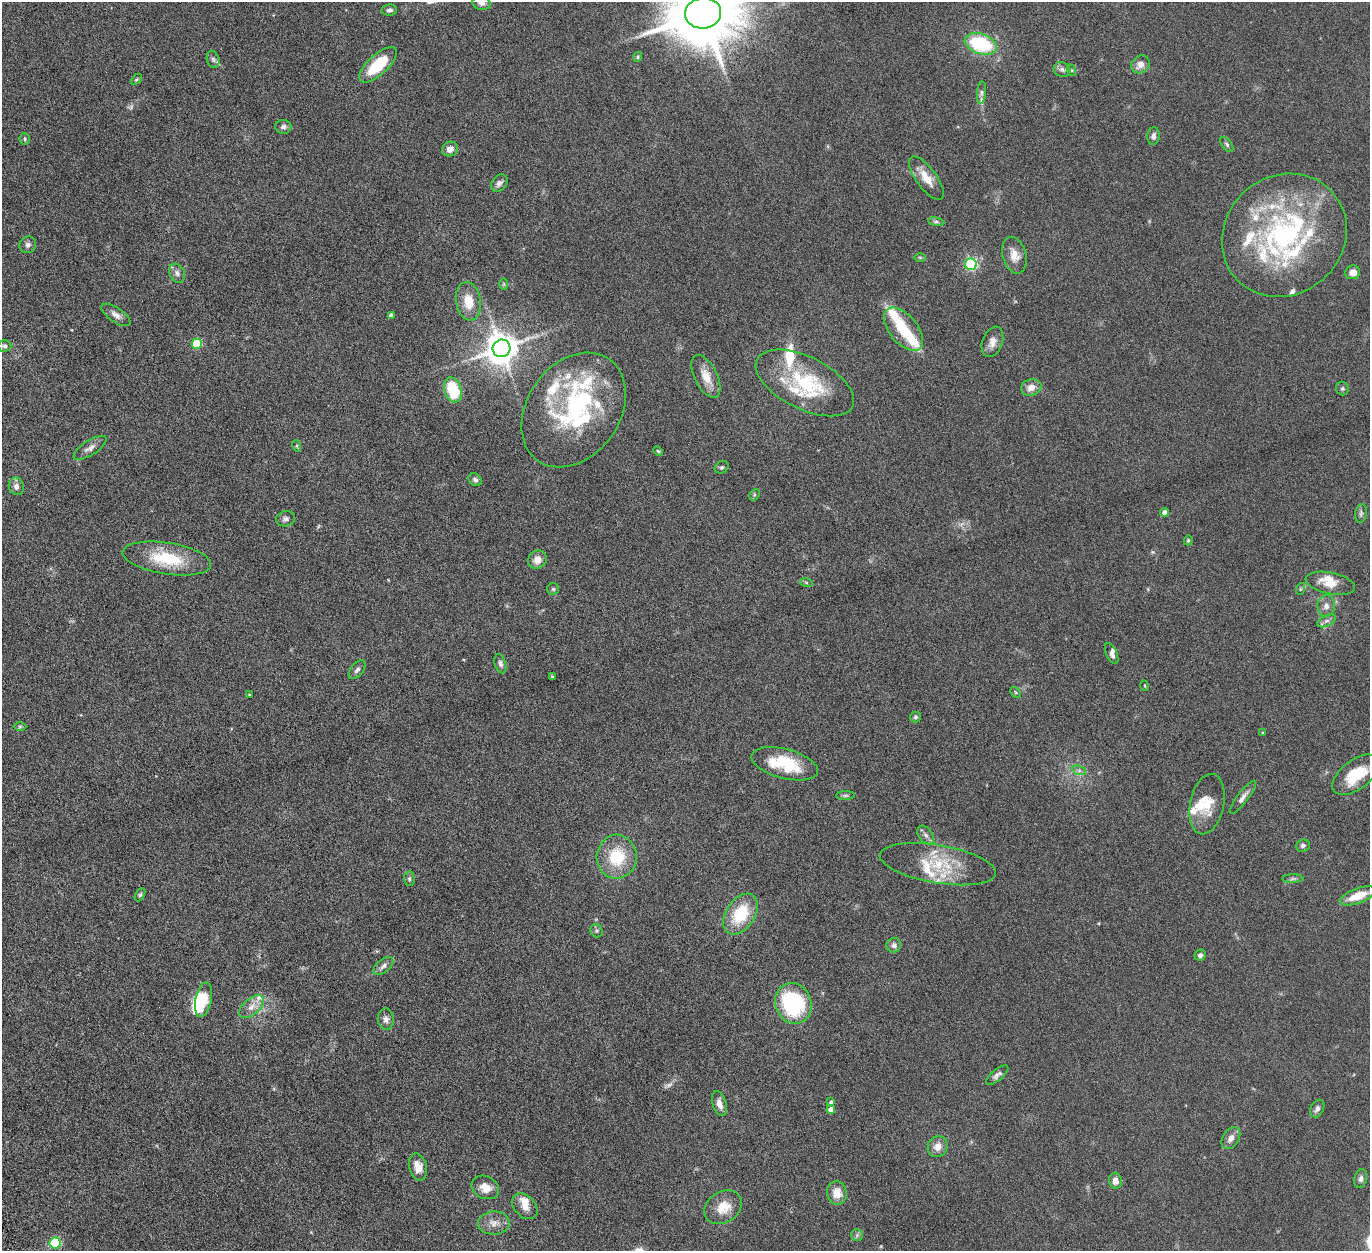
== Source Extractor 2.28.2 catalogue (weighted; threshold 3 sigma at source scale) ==
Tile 7 of 4 x 4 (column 3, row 2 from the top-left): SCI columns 2747-4114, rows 2786-4034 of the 5500 x 5446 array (HDU 1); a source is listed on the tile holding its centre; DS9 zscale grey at full resolution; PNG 1372 x 1253 px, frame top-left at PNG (2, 2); each listed source drawn as its Kron ellipse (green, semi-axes under 4 px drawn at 4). Shown black and unused: <1% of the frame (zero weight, under 6 of 12 exposures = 1% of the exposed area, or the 3 px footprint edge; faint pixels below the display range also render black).
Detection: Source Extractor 2.28.2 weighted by HDU 2 'WHT'; one run over the whole footprint, this tile lists its part. Background 0.0511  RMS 0.0054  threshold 0.022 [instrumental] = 3 sigma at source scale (4.09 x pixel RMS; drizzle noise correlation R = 1.36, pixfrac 0.8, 0.05/0.05 arcsec/px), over >= 5 px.
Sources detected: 145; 2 too faint to see at this stretch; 2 inside a brighter object's white glare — neither listed nor drawn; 30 inside a brighter listed object's ellipse — not listed separately; the other 111 listed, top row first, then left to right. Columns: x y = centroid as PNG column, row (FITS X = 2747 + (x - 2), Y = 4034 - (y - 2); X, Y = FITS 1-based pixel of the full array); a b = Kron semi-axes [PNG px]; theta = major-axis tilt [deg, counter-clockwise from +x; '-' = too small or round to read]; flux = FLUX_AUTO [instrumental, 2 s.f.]
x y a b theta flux
481 3 9 7 -9 2
389 10 8 5 5 1.4
703 13 18 15 6 4800
981 44 16 10 -18 34
638 57 5 4 - 0.71
213 59 8 6 -73 1.4
1140 64 10 8 39 3.8
378 65 23 10 43 18
1062 69 9 7 -23 1.8
1071 70 6 4 -71 0.61
136 79 6 4 44 0.64
981 93 11 4 86 1.5
283 127 8 7 - 1.8
1153 136 9 6 83 1.7
25 139 6 5 - 0.73
1227 144 8 5 -53 1
450 149 8 7 - 2.9
926 178 26 10 -54 7.2
499 183 9 7 48 1.7
936 222 8 4 -8 0.92
1284 235 65 59 41 99
28 245 8 8 - 1.6
1014 255 19 11 -75 5.3
920 257 6 4 -1 0.65
971 264 6 5 - 60
1353 272 7 7 - 3.7
177 273 10 7 -62 2
504 284 6 4 90 0.56
468 301 19 12 -81 8.5
116 315 17 7 -35 2.7
391 316 4 4 - 1.8
903 329 26 14 -50 15
992 342 16 10 70 3.7
197 344 5 5 - 25
4 346 7 5 0 1.1
502 348 9 8 - 890
706 376 23 11 -64 7
805 383 53 26 -26 36
1031 387 10 8 16 4.3
1342 389 7 6 - 0.86
453 390 13 8 -72 21
574 410 62 46 55 65
297 446 6 3 -72 0.55
90 448 19 7 32 2.9
658 451 5 3 - 0.52
722 467 7 5 29 0.92
475 480 7 5 -40 1.2
16 486 9 7 -71 2.3
754 495 6 4 46 0.62
1165 512 4 4 - 2.4
1361 513 9 5 81 1.1
285 519 9 7 10 1.6
1188 540 5 4 - 0.57
167 558 44 16 -9 22
537 560 10 8 42 3.7
806 582 6 4 -19 0.57
1330 583 25 10 -12 7.2
553 589 6 6 - 0.73
1300 589 6 4 71 0.62
1326 606 10 9 - 2.7
1326 621 10 5 26 1.5
1112 654 11 5 -65 1.9
500 664 10 5 -74 1.4
357 670 11 6 50 1.5
552 677 4 3 - 0.54
1145 686 5 3 - 0.46
1016 692 6 4 -46 0.57
249 695 3 3 - 0.4
915 717 5 5 - 0.83
20 726 6 4 1 0.72
1263 733 4 3 - 0.51
785 764 34 14 -15 21
1079 770 7 4 -19 1.1
1356 775 27 14 37 16
845 795 9 4 1 1
1243 797 20 5 53 2.5
1207 804 31 17 78 10
926 835 10 6 -53 1.8
1303 845 7 6 - 1.1
617 857 22 20 88 19
938 864 59 19 -9 24
409 879 7 5 -88 0.88
1293 879 10 4 0 0.98
140 895 7 4 62 0.89
1358 896 19 7 20 10
741 914 22 14 56 20
596 931 7 6 - 0.81
894 945 7 7 - 1.7
1200 955 6 5 - 1.5
383 966 12 6 40 2.2
203 1000 17 8 79 8.7
793 1003 21 18 -67 51
251 1007 15 8 41 3.7
386 1019 10 8 -84 2.3
997 1075 14 5 40 1.7
831 1102 4 3 - 0.94
719 1104 13 6 -74 3.6
1317 1109 9 6 62 1.6
831 1110 4 4 - 3.5
1231 1138 12 8 57 2.8
938 1147 11 9 57 4.1
418 1167 14 8 -76 5.1
1361 1179 9 6 78 1.6
1115 1181 8 6 -81 3.1
485 1187 14 11 -25 5.4
837 1193 11 10 - 6.1
525 1206 15 10 -48 4.2
723 1207 20 15 33 8.4
494 1223 16 11 1 4.5
857 1235 6 5 - 0.98
55 1243 5 5 - 34
Isophote crosses this tile's border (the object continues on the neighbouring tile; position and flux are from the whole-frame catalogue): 2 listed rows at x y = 481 3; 703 13